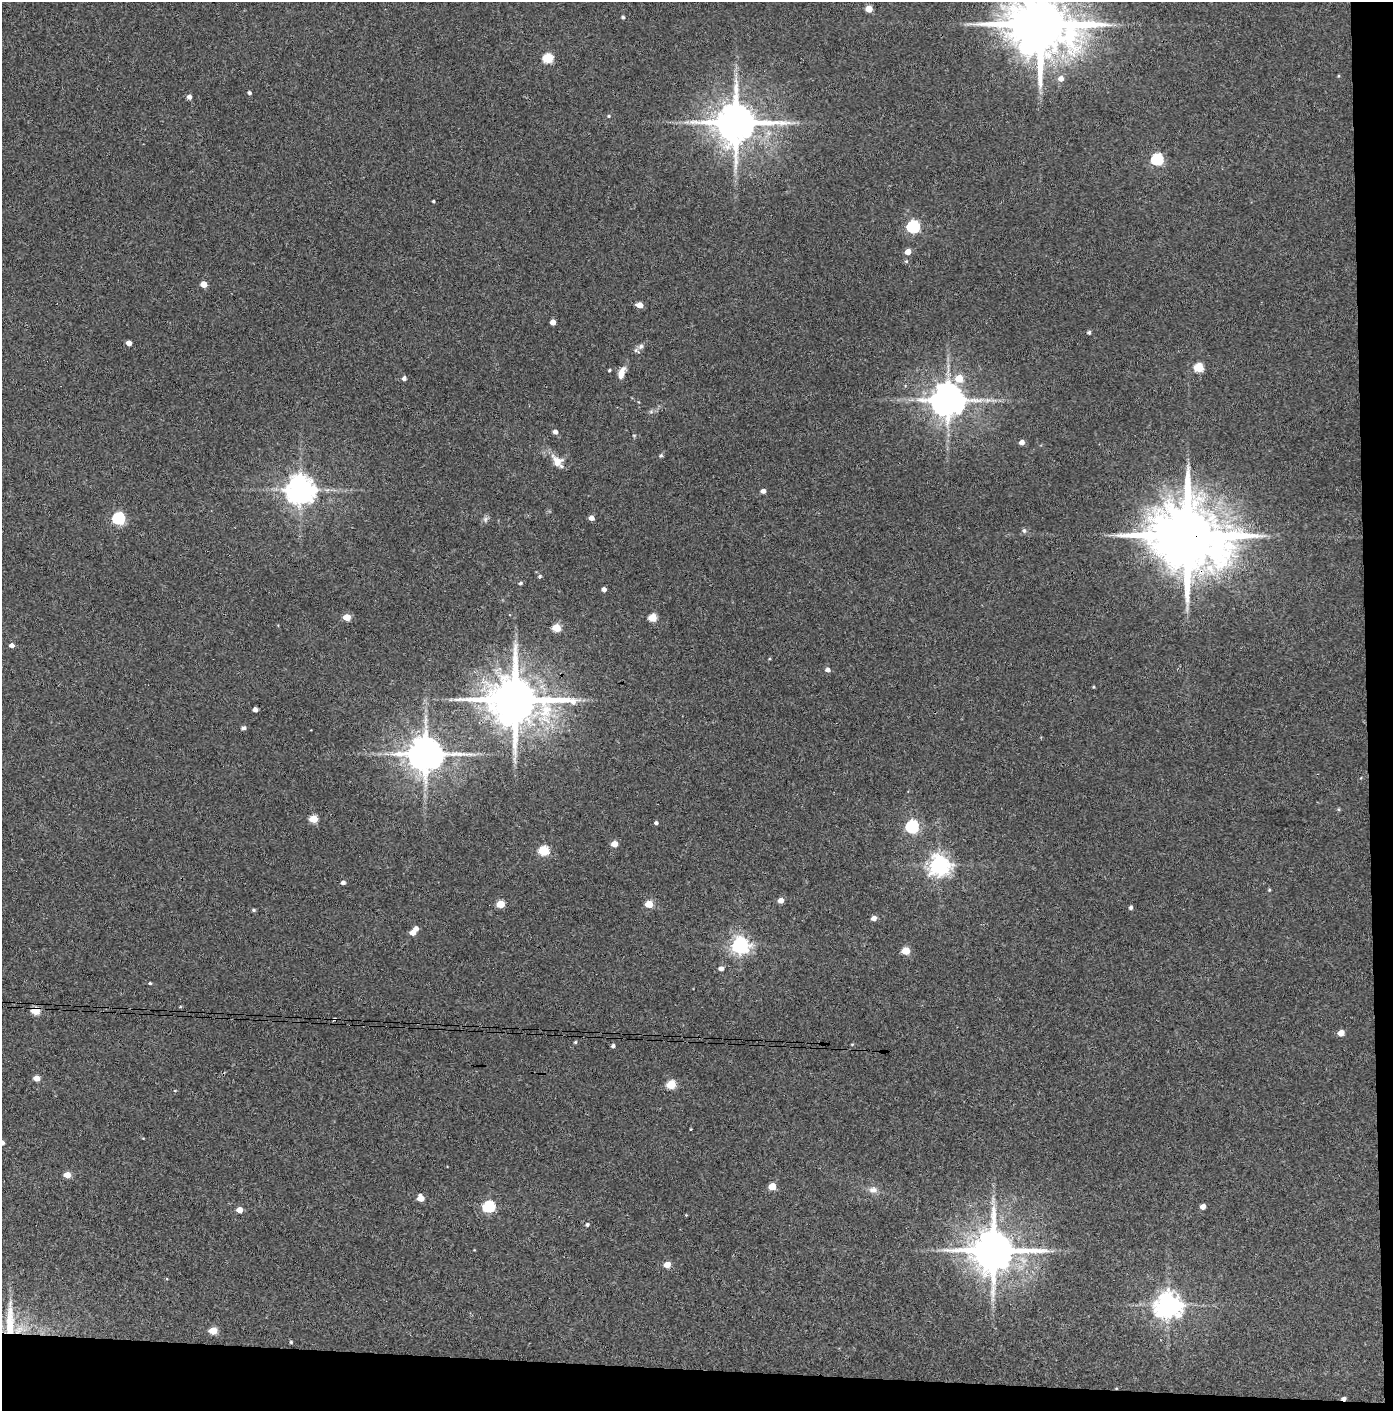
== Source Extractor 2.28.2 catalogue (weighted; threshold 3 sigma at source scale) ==
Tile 9 of 3 x 3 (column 3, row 3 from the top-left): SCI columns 2857-4247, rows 5-1413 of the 4319 x 4236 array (HDU 1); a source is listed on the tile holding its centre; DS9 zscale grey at full resolution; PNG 1395 x 1413 px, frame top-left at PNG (2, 2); no overlay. Shown black and unused: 5% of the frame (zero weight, under 3 of 4 exposures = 6% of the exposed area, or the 3 px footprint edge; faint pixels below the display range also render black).
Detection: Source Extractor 2.28.2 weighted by HDU 2 'WHT'; one run over the whole footprint, this tile lists its part. Background 0.072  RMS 0.0055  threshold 0.0248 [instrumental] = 3 sigma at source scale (4.5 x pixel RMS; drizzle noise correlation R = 1.50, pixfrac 1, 0.05/0.05 arcsec/px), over >= 5 px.
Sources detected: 102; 1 cosmic-ray / hot-pixel residue — not listed; the other 101 listed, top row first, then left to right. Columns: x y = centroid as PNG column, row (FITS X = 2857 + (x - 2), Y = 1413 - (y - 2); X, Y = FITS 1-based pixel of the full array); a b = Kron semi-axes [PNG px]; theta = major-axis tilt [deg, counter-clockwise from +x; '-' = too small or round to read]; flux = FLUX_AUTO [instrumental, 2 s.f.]
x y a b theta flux
869 9 5 5 - 8.4
623 17 4 3 - 0.98
1040 24 19 15 -6 5600
548 58 5 5 - 32
1338 76 5 3 - 0.48
1061 78 6 6 - 3.5
249 93 4 3 - 1.3
189 97 5 4 - 2.5
609 116 5 4 - 0.7
687 122 8 5 0 1.5
736 123 12 11 - 2300
1157 159 6 6 - 54
433 201 3 3 - 0.67
913 226 6 6 - 76
908 252 5 5 - 4.9
906 261 5 4 - 0.79
204 284 5 4 - 7.4
639 305 5 4 - 5.4
553 322 4 4 - 4.4
1089 332 4 4 - 1.3
129 343 4 4 - 4.5
641 346 9 7 46 2.2
1199 367 6 5 - 21
609 370 4 3 - 0.61
621 373 14 6 72 5.5
404 378 5 5 - 1.7
959 378 6 6 - 12
948 400 10 9 - 1300
651 412 6 4 -19 0.88
555 432 5 4 - 2.4
1022 442 5 4 - 2.9
661 455 6 5 - 0.87
557 462 18 13 -48 6.7
300 490 8 8 - 840
763 491 4 4 - 2.3
118 518 6 5 - 75
591 518 4 4 - 3.3
485 519 8 6 70 1.5
1024 531 6 6 - 1.4
1187 535 21 17 -10 7400
540 576 5 5 - 0.73
521 583 6 4 17 0.84
604 589 4 4 - 2.2
347 617 5 4 - 10
652 618 5 5 - 17
556 628 5 5 - 17
12 645 4 4 - 2.8
827 670 5 5 - 2.3
1093 687 4 3 - 0.48
515 700 16 13 -5 3700
255 709 4 4 - 2.8
244 728 5 4 - 1.6
425 754 11 9 -3 1600
1361 778 4 4 - 0.43
313 819 5 4 - 17
656 823 4 4 - 1.3
912 826 6 6 - 88
614 844 5 5 - 5.7
544 851 5 5 - 33
939 865 7 7 - 360
343 883 5 4 - 1.9
1269 890 4 4 - 0.58
781 900 5 4 - 4.6
500 904 5 5 - 16
649 904 5 5 - 13
1131 907 4 4 - 1.3
254 910 5 4 - 0.85
874 918 5 4 - 3.4
416 928 5 4 - 2.3
412 932 5 4 - 4.8
740 945 7 6 - 240
906 951 5 5 - 12
721 968 5 4 - 2.5
150 983 4 3 - 0.8
180 1007 4 3 - 0.52
35 1010 5 5 - 23
334 1019 4 3 - 2.6
1341 1033 5 4 - 5.4
575 1042 4 3 - 0.7
852 1044 5 3 - 0.47
613 1046 4 3 - 1.4
37 1078 5 4 - 6.3
671 1084 5 5 - 23
175 1091 4 3 - 0.43
691 1129 4 3 - 0.39
2 1143 4 4 - 3
67 1175 5 4 - 8.8
772 1186 5 5 - 11
873 1190 12 9 3 3.3
421 1198 5 5 - 7.5
489 1207 6 5 - 59
1203 1207 4 4 - 3.5
239 1210 5 4 - 6.2
686 1215 3 3 - 0.43
587 1225 5 4 - 1.2
993 1250 13 11 3 2500
667 1265 5 4 - 6.9
1168 1305 8 8 - 620
10 1321 49 10 -90 17
213 1330 5 4 - 14
291 1342 4 4 - 0.73
Overlapping masked pixels (flux is a lower limit): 5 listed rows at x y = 1187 535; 515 700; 35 1010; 334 1019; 10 1321
Isophote crosses this tile's border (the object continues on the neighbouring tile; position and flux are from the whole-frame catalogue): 2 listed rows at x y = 1040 24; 2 1143